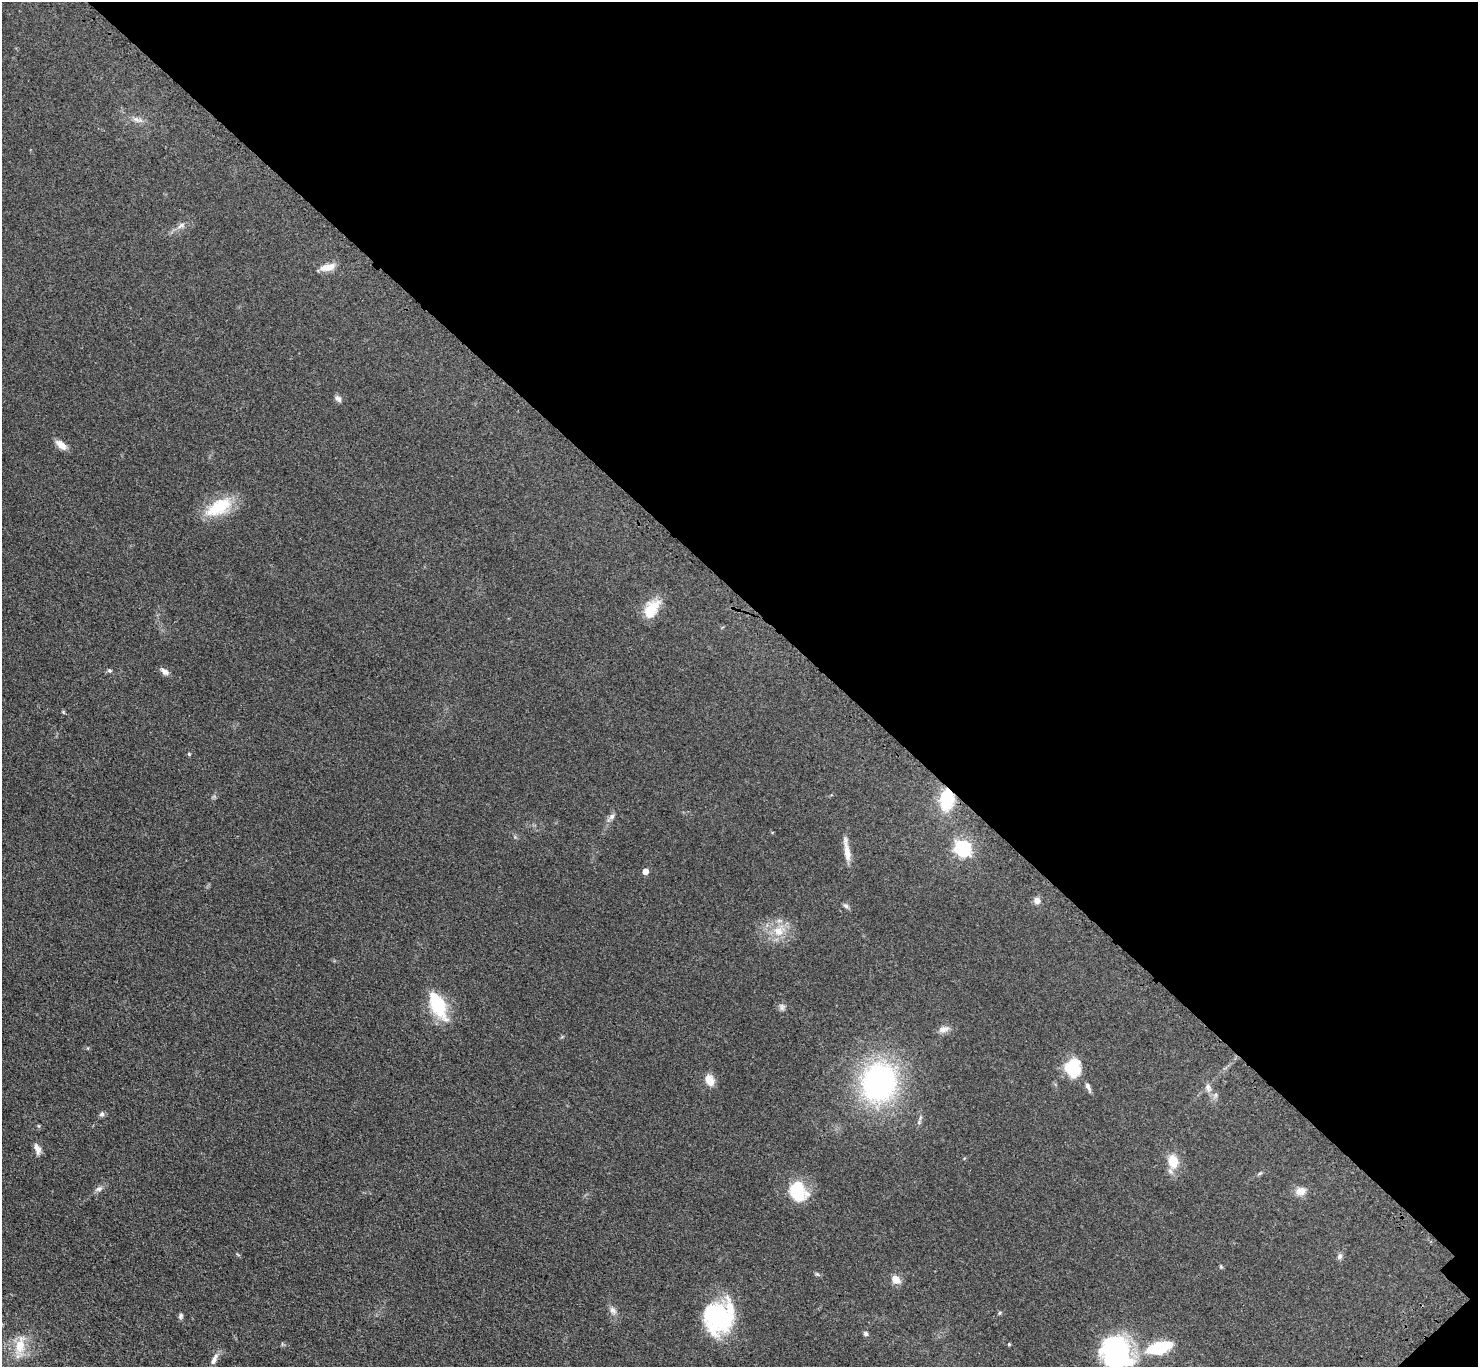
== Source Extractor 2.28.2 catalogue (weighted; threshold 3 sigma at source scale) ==
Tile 8 of 4 x 4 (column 4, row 2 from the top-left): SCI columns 4539-6014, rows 2992-4356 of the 6123 x 6123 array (HDU 1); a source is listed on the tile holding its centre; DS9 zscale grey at full resolution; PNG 1480 x 1369 px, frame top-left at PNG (2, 2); no overlay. Shown black and unused: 44% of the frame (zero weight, under 3 of 4 exposures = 8% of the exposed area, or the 3 px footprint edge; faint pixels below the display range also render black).
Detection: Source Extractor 2.28.2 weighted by HDU 2 'WHT'; one run over the whole footprint, this tile lists its part. Background 0.122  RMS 0.0078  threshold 0.0352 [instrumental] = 3 sigma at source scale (4.5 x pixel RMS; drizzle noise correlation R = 1.50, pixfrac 1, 0.05/0.05 arcsec/px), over >= 5 px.
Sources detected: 49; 1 inside a brighter object's white glare — not listed; the other 48 listed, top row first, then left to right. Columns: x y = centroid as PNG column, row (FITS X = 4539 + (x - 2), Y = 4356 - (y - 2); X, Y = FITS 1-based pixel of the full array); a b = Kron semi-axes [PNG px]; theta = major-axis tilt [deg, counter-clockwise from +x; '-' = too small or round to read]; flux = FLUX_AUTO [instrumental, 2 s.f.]
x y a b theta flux
137 120 15 6 -14 4.1
181 225 12 5 34 3.2
328 267 19 8 13 8
338 399 9 7 -49 2.6
61 445 15 8 -40 5.8
218 507 37 17 30 28
652 609 26 15 56 17
110 670 6 5 - 1.2
164 671 11 6 -37 3.7
189 754 4 4 - 0.86
947 799 14 9 84 50
612 816 9 7 45 2.6
963 848 7 6 - 190
847 852 27 7 -80 8.5
645 871 5 5 - 6.2
1037 901 8 8 - 3.7
846 906 8 5 -18 1.8
778 931 15 14 - 13
438 1005 29 13 -64 41
782 1007 10 6 -83 2.4
943 1029 15 8 12 4.3
1072 1068 18 15 84 30
710 1080 15 10 -67 7.1
879 1082 35 29 80 180
1088 1087 12 5 -64 2.8
1208 1087 12 8 -80 3.8
102 1114 7 6 - 1.9
920 1118 6 4 72 1.3
39 1126 5 3 - 0.76
37 1149 14 7 -68 4.6
1173 1161 14 11 -78 15
99 1189 10 7 21 2.7
797 1191 22 17 -68 33
1301 1191 13 10 16 6.5
1340 1256 9 6 59 2.1
1221 1267 6 4 -19 0.84
817 1274 7 4 -32 1.1
895 1279 10 8 -36 7.2
613 1311 11 7 -47 3.4
999 1313 6 3 70 0.89
718 1315 37 30 75 76
180 1316 7 5 87 1.8
865 1334 7 6 - 1.7
1009 1344 5 4 - 0.74
20 1346 28 13 80 16
1159 1348 21 10 15 48
1116 1353 36 32 -65 92
214 1360 15 6 65 4.5
Overlapping masked pixels (flux is a lower limit): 1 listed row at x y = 947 799
Isophote crosses this tile's border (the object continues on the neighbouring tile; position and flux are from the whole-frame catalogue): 1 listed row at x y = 1116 1353